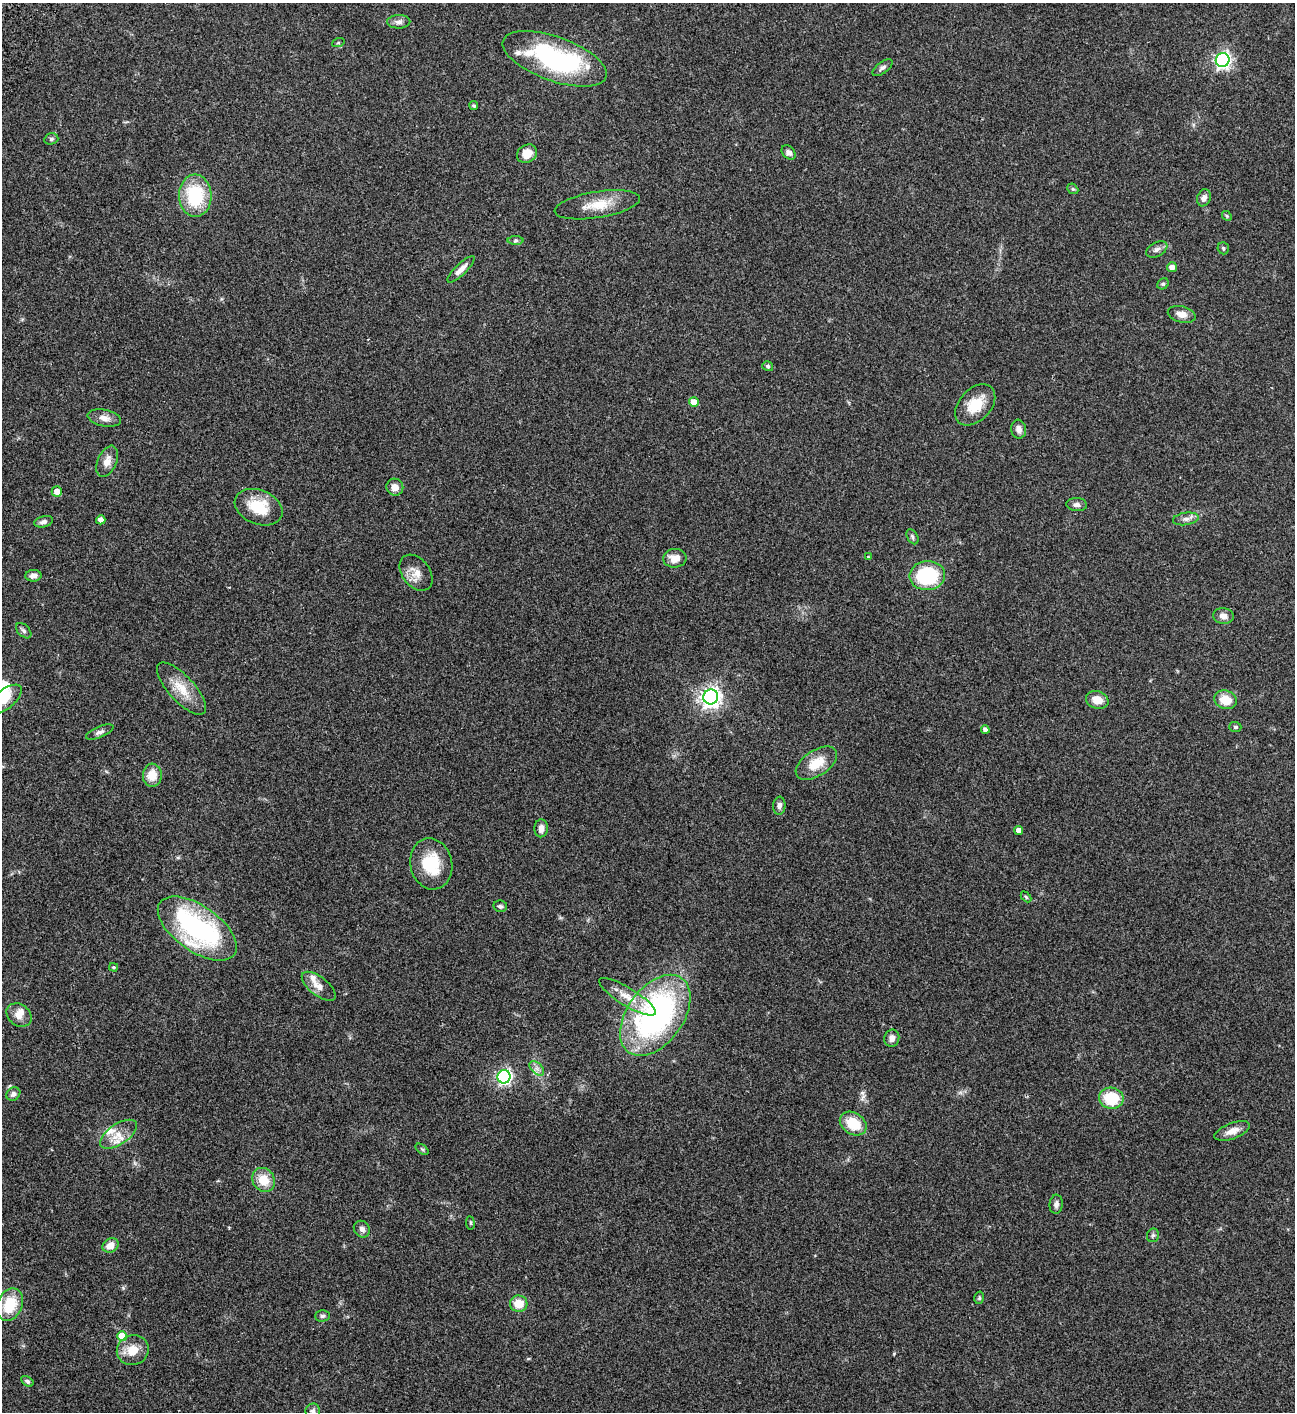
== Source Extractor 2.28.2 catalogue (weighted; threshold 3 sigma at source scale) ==
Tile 11 of 4 x 4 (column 3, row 3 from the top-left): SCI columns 3091-4383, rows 1613-3022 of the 6050 x 6048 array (HDU 1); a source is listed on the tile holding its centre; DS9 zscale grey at full resolution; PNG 1297 x 1414 px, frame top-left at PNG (2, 3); each listed source drawn as its Kron ellipse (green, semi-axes under 4 px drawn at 4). Shown black and unused: <1% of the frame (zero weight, under 3 of 4 exposures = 13% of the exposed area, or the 3 px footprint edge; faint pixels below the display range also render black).
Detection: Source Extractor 2.28.2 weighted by HDU 2 'WHT'; one run over the whole footprint, this tile lists its part. Background 0.0652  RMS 0.0059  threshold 0.0264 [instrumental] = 3 sigma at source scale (4.5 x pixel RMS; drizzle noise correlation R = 1.50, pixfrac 1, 0.05/0.05 arcsec/px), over >= 5 px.
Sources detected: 94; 7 inside a brighter listed object's ellipse — not listed separately; the other 87 listed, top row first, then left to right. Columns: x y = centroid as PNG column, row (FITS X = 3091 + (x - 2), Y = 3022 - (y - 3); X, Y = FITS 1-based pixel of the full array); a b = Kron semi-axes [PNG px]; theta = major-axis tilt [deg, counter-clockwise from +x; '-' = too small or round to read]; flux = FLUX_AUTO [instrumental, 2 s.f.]
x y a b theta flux
399 22 11 7 1 2.4
338 43 6 4 19 0.74
555 59 54 22 -20 77
1223 60 7 7 - 170
882 68 12 5 37 1.9
474 106 4 4 - 0.81
51 139 7 5 15 1.1
789 152 8 6 -46 2.3
527 154 11 8 32 6.8
1073 189 6 4 -42 0.81
195 196 21 16 -89 32
1204 198 9 6 69 2.5
597 205 43 13 9 13
1227 216 5 4 - 0.62
516 241 8 4 0 0.89
1223 248 6 5 - 0.92
1157 249 11 7 27 2.2
1172 267 5 5 - 3.6
461 269 18 5 44 3.9
1163 284 6 5 - 0.86
1182 314 14 8 -15 3.6
768 366 6 5 - 0.94
694 402 5 5 - 5.9
975 405 24 16 47 14
104 418 17 8 -11 4
1019 429 9 7 -83 2.8
107 461 16 9 67 4.6
395 487 8 8 - 4.1
57 492 5 5 - 4.2
1077 505 10 6 -4 2.2
259 507 25 17 -22 18
1186 519 13 6 8 2.6
101 520 4 4 - 2.9
44 522 9 5 14 2.1
912 537 8 5 -61 1.2
868 557 4 3 - 0.44
675 558 11 9 4 5.6
416 573 20 14 -52 6.4
33 576 8 6 3 2.6
927 576 18 14 5 37
1223 616 10 8 -7 3.1
24 631 9 5 -45 1.4
181 689 33 13 -47 12
711 697 7 7 - 310
4 700 21 9 38 6.8
1097 700 11 8 -17 6.8
1226 700 11 9 -19 9.2
1235 727 6 5 - 0.87
985 730 4 4 - 2
100 732 14 5 23 1.9
816 763 23 12 33 11
152 775 11 9 88 8.6
779 806 9 6 85 2.2
541 828 9 7 87 3.1
1019 830 4 4 - 3.6
431 864 26 21 -78 20
1026 897 6 4 -46 0.72
500 906 7 5 -9 1.3
197 928 45 22 -35 97
114 967 4 3 - 0.67
319 986 20 9 -38 4.8
627 997 33 9 -31 8.3
19 1015 13 10 -37 4.8
655 1015 46 28 54 150
892 1038 8 7 - 2.7
537 1068 9 5 -45 2
504 1077 6 6 - 130
13 1094 7 6 - 1.7
1111 1098 12 10 -10 19
853 1123 14 10 -33 15
1232 1131 18 8 21 4.9
118 1134 21 10 33 7.1
422 1149 7 4 -36 0.82
264 1180 12 11 - 9.7
1056 1204 9 6 84 2
470 1223 7 3 -82 0.61
362 1229 9 7 -50 2.5
1153 1235 7 6 - 1
110 1245 8 7 - 5
979 1298 6 4 76 0.83
519 1304 9 8 - 8.9
10 1305 17 12 68 17
322 1316 7 5 1 1.2
122 1336 5 5 - 11
133 1350 16 15 - 8.8
27 1381 7 4 -32 1.2
313 1411 7 7 - 1.6
Isophote crosses this tile's border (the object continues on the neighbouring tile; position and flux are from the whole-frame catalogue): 2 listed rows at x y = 4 700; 313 1411